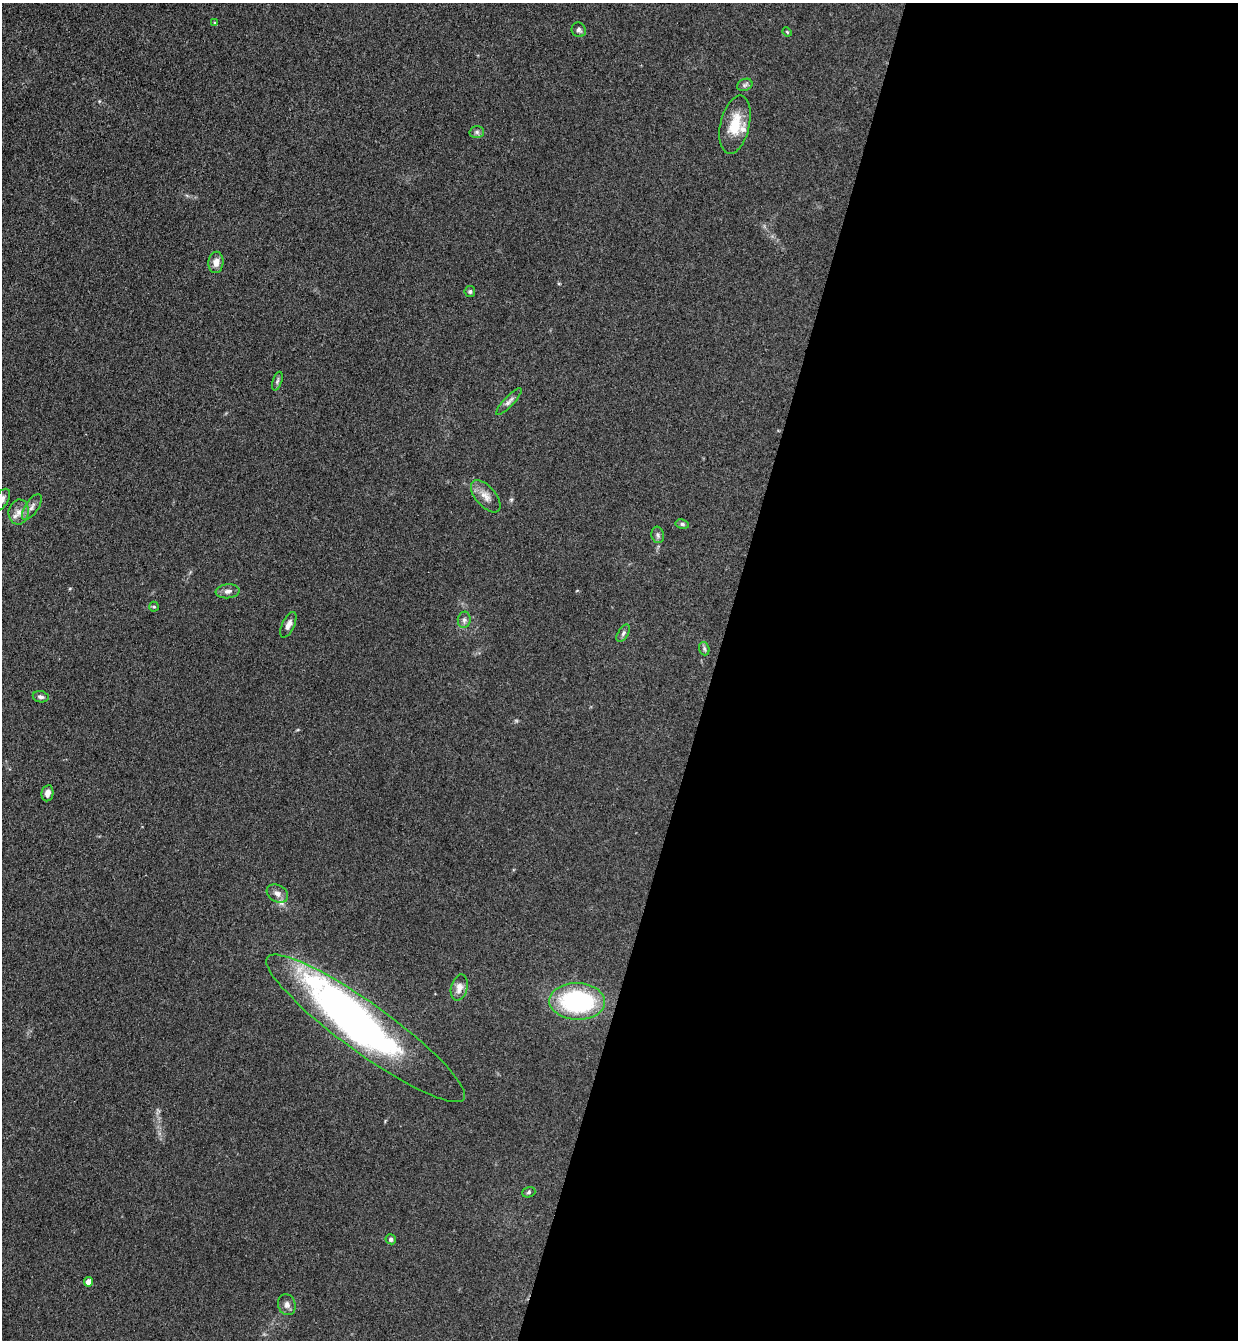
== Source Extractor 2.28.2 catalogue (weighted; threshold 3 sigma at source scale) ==
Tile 12 of 4 x 4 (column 4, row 3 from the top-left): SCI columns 3895-5130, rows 1361-2698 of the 5447 x 5397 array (HDU 1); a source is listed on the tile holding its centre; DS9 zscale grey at full resolution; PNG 1240 x 1342 px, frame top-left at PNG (2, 3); each listed source drawn as its Kron ellipse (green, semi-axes under 4 px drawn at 4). Shown black and unused: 42% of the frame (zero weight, under 3 of 4 exposures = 5% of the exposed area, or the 3 px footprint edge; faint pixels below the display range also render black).
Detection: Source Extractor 2.28.2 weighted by HDU 2 'WHT'; one run over the whole footprint, this tile lists its part. Background 0.128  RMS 0.0077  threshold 0.0349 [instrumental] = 3 sigma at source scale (4.5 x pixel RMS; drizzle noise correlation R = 1.50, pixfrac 1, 0.05/0.05 arcsec/px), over >= 5 px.
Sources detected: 38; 3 inside a brighter object's white glare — neither listed nor drawn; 3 inside a brighter listed object's ellipse — not listed separately; the other 32 listed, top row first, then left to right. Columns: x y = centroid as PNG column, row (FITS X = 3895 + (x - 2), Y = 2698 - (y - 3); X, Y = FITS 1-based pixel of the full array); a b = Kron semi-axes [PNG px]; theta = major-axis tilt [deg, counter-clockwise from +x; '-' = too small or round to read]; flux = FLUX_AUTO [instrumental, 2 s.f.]
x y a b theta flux
215 23 4 4 - 0.79
579 30 7 7 - 2
787 32 5 4 - 0.72
745 85 8 6 22 1.9
735 125 30 14 77 21
477 132 7 6 - 2.1
216 262 11 7 85 5.8
470 292 5 5 - 1.4
277 381 10 4 71 1.9
509 401 18 5 47 3.1
486 496 19 10 -49 7.1
2 500 12 6 60 3.5
32 507 15 6 56 3.8
19 512 12 10 80 6.2
682 524 7 4 -10 1.6
658 535 8 6 -78 1.9
228 591 12 7 5 3.6
154 607 5 4 - 1.1
464 620 8 6 80 2.4
288 625 14 6 65 4.2
623 633 10 5 59 2
704 649 7 5 -70 1.6
41 697 8 5 -9 2.4
47 793 8 6 80 3.8
277 893 11 8 -31 4.4
459 987 13 8 76 6.2
577 1001 28 18 -2 100
366 1028 121 24 -36 170
529 1192 7 5 19 1.4
391 1239 5 5 - 1.9
88 1282 4 4 - 9.9
287 1305 10 8 -73 3.5
Isophote crosses this tile's border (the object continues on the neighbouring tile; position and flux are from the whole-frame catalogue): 1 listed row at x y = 2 500